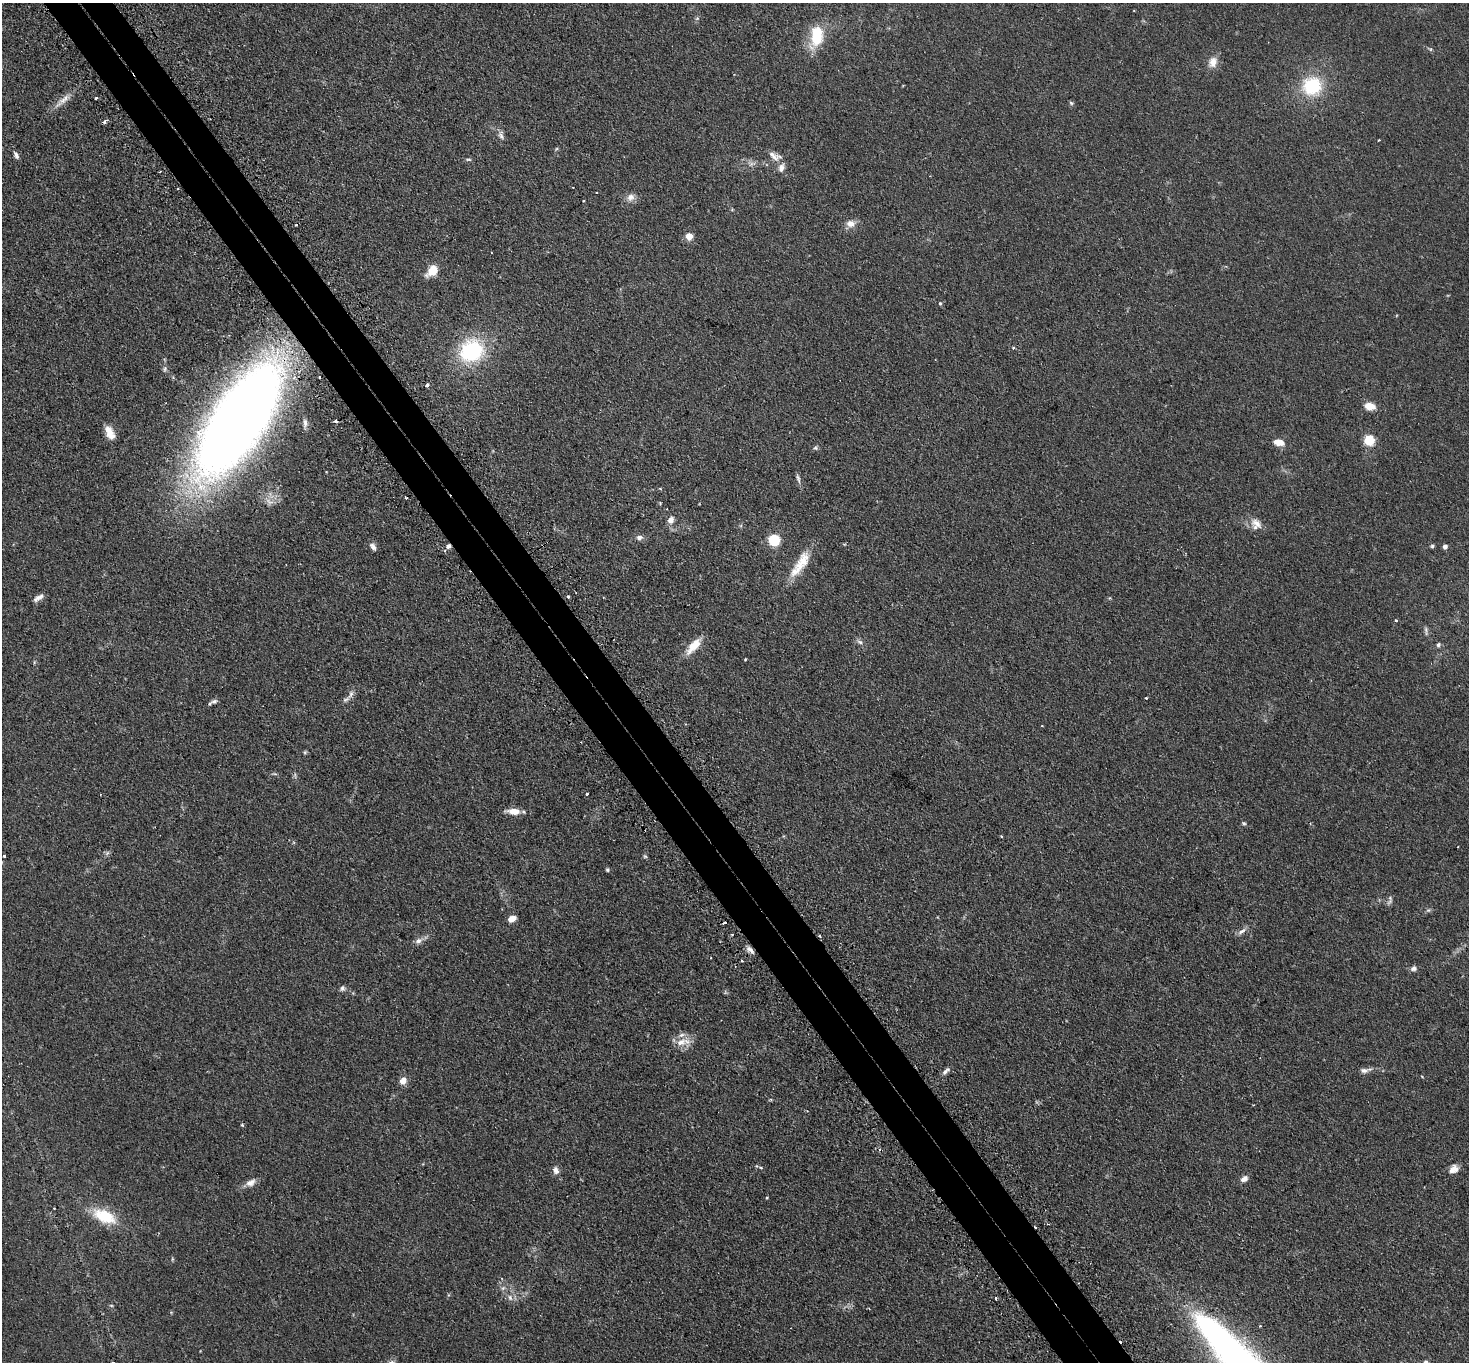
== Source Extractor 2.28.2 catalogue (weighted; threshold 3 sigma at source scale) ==
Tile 11 of 4 x 4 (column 3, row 3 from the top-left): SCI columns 2983-4449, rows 1546-2905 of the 5963 x 5953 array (HDU 1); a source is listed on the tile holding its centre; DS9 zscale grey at full resolution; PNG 1471 x 1364 px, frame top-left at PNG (2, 3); no overlay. Shown black and unused: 5% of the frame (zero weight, under 2 of 3 exposures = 4% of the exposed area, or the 3 px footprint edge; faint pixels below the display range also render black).
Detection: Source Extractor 2.28.2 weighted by HDU 2 'WHT'; one run over the whole footprint, this tile lists its part. Background 0.111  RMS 0.0076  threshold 0.0342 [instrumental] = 3 sigma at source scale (4.5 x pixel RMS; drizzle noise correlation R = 1.50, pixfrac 1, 0.05/0.05 arcsec/px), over >= 5 px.
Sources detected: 115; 2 too faint to see at this stretch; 5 cosmic-ray / hot-pixel residue — not listed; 3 inside a brighter listed object's ellipse — not listed separately; the other 105 listed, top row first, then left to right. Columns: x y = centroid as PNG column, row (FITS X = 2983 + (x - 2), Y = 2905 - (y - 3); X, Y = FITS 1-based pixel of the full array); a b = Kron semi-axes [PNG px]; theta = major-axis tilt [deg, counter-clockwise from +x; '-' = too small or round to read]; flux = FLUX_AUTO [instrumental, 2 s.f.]
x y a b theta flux
697 18 6 5 - 1.3
817 36 22 12 80 32
1430 49 6 4 -17 1
1213 62 14 11 67 7.2
1312 86 19 18 - 43
96 98 3 3 - 1.3
63 100 31 7 40 7.9
1071 103 6 5 - 1.2
105 121 6 3 37 2.5
501 135 13 7 -71 3.5
1379 140 2 2 - 0.65
556 149 6 4 71 0.91
16 155 10 5 -62 2.6
773 156 18 9 -38 5.9
468 159 9 3 -4 1.2
751 164 12 7 6 3.7
160 171 2 2 - 0.74
573 187 2 2 - 0.72
178 189 3 2 - 0.84
631 197 11 10 - 4.7
851 223 12 9 5 5.7
296 225 3 3 - 1.3
689 236 5 5 - 18
432 271 15 10 46 11
940 303 5 4 - 1
1013 347 4 4 - 1
472 351 24 21 31 70
165 369 8 6 74 1.8
319 377 3 3 - 1.8
427 385 4 3 - 3.9
1369 406 10 7 -12 10
238 420 93 36 56 1300
336 421 3 3 - 3.6
305 423 12 5 90 2.9
110 433 17 9 -64 8.7
1369 440 8 7 - 21
1279 442 13 8 -9 6.9
815 448 6 5 - 1.3
798 478 13 4 -75 2.4
660 489 5 3 - 0.65
406 498 3 2 - 1.2
660 503 4 4 - 0.66
670 520 8 7 - 4.4
1257 523 19 10 -35 7.6
639 537 8 7 - 3
774 540 7 7 - 34
373 546 10 6 -55 3
448 546 6 5 - 2.5
1432 546 4 4 - 1.2
1445 546 4 4 - 3.2
800 564 41 12 55 19
568 596 3 3 - 2.1
38 598 14 5 32 3.5
1396 620 3 3 - 0.87
1426 630 12 4 -84 1.8
860 642 9 6 -19 2.2
1438 645 6 5 - 1.6
694 646 26 10 48 12
745 659 3 2 - 0.64
351 694 14 6 61 3.3
1146 698 3 3 - 0.84
214 701 9 6 12 2.3
1042 726 2 2 - 0.77
305 752 6 4 72 0.97
275 774 7 4 -1 1
587 794 4 3 - 2.6
513 811 15 7 -4 9
1244 823 5 4 - 1.2
107 853 8 4 45 1.7
4 856 3 3 - 2.4
645 856 6 5 - 1.1
607 870 5 4 - 1.1
1390 902 10 5 36 2
1428 910 7 5 42 1.4
511 919 7 5 25 7.8
725 923 4 3 - 4
1242 931 15 5 36 3.3
732 934 3 2 - 0.98
819 936 3 2 - 1.5
419 941 12 7 32 3.9
750 950 12 5 -39 3.4
711 958 2 2 - 0.59
742 961 3 2 - 1.5
1413 968 8 7 - 2.5
342 988 8 6 73 1.9
681 1042 16 10 26 9.3
1364 1070 11 7 -2 3.2
946 1071 13 5 40 2.7
403 1081 9 8 - 5.4
770 1100 6 3 18 0.78
242 1125 4 3 - 0.88
761 1167 7 3 -19 1.1
1453 1169 12 9 37 5.3
556 1170 10 7 -71 3.9
1244 1179 9 6 35 3.8
251 1182 15 9 30 5
767 1198 4 4 - 0.62
104 1216 30 15 -25 28
172 1259 6 3 72 0.89
503 1288 7 4 44 1.6
510 1298 9 6 -84 3.2
996 1299 4 2 - 0.84
111 1305 5 3 - 0.77
1260 1326 3 3 - 0.78
1425 1362 7 6 - 2.3
Overlapping masked pixels (flux is a lower limit): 5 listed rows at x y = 105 121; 238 420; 448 546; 725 923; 819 936
Isophote crosses this tile's border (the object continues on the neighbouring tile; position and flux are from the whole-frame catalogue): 1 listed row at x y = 1425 1362